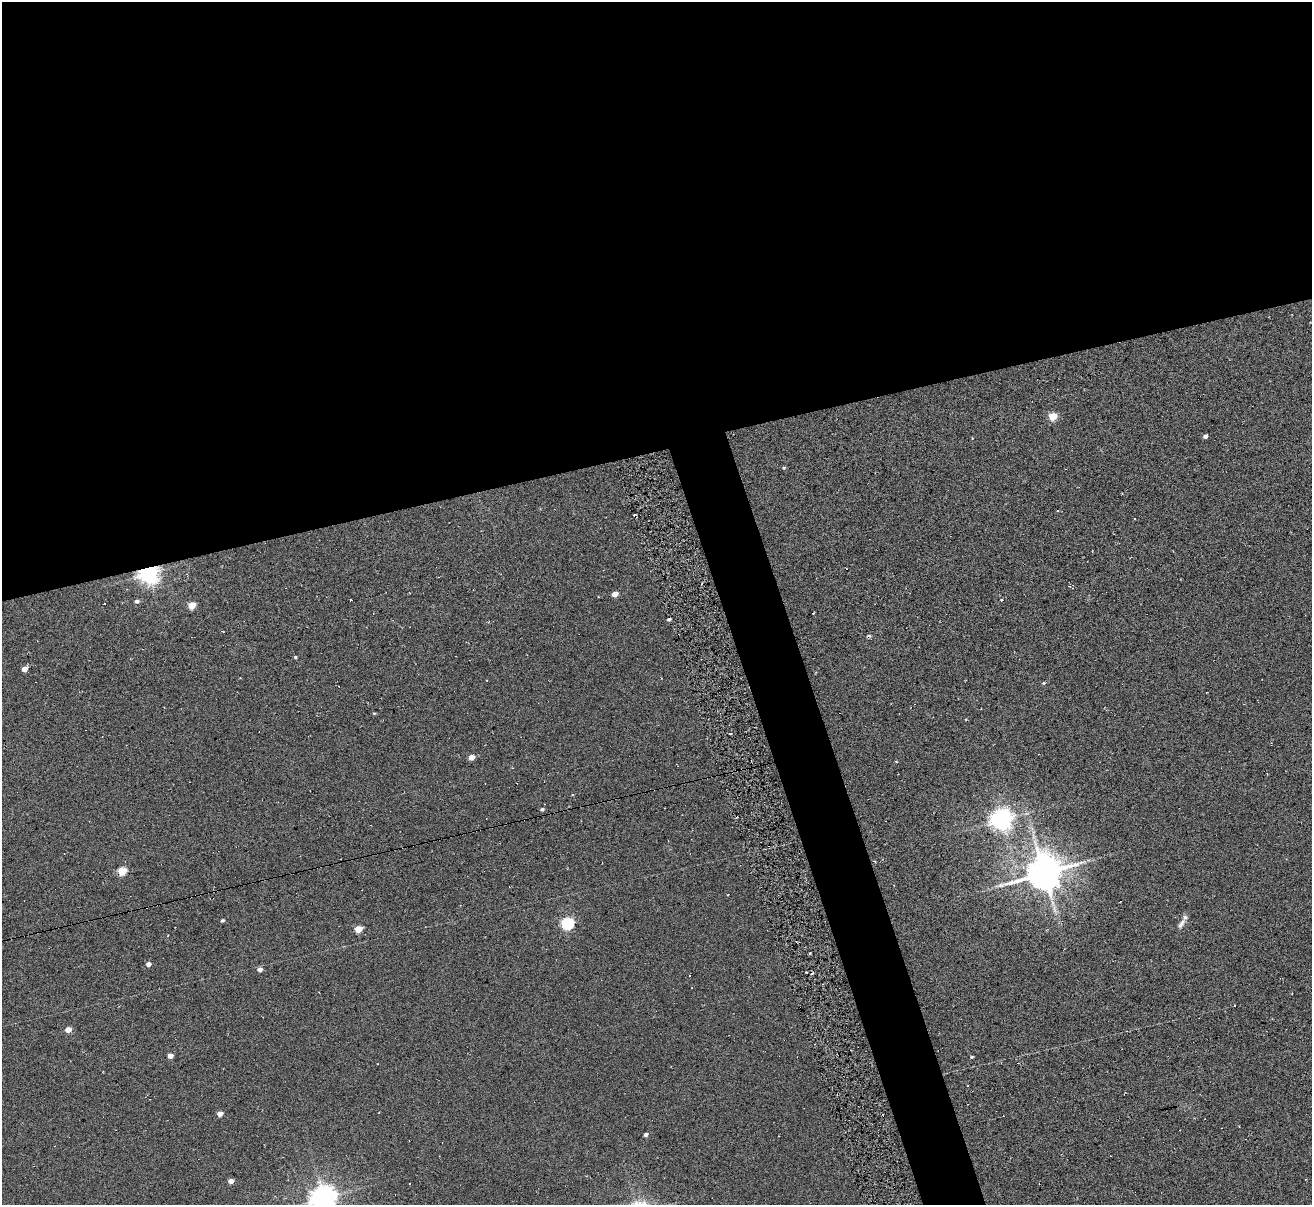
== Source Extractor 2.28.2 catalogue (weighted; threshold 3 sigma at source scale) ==
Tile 2 of 4 x 4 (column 2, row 1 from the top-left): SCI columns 1366-2675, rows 3768-4970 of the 5294 x 5235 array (HDU 1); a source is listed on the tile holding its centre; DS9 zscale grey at full resolution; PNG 1314 x 1207 px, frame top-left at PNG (2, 2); no overlay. Shown black and unused: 40% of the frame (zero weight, under 3 of 6 exposures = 3% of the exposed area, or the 3 px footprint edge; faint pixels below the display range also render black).
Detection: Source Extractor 2.28.2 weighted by HDU 2 'WHT'; one run over the whole footprint, this tile lists its part. Background 0.105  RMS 0.051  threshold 0.207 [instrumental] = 3 sigma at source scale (4.09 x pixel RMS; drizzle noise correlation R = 1.36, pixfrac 0.8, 0.05/0.05 arcsec/px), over >= 5 px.
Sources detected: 48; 7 cosmic-ray / hot-pixel residue — not listed; the other 41 listed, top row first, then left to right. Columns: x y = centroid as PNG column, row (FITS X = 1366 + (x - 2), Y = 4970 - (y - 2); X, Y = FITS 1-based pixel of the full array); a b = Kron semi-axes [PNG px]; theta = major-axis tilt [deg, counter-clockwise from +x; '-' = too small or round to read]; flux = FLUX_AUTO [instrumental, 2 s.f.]
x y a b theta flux
1053 416 5 5 - 140
1205 436 4 4 - 14
784 468 4 4 - 5.7
1135 519 3 2 - 3
149 573 7 6 - 3000
1069 586 5 3 - 4.8
615 594 5 4 - 50
598 596 3 2 - 2.8
351 600 3 3 - 6.4
1001 600 3 3 - 12
137 601 5 4 - 13
192 605 5 5 - 110
814 613 3 2 - 3.6
669 619 3 3 - 8.7
868 636 7 3 0 6.4
295 657 4 3 - 4.7
24 669 5 4 - 37
1044 683 5 4 - 5.8
374 713 5 3 - 4.7
471 757 5 4 - 47
896 761 4 3 - 3.5
542 809 5 4 - 9.1
1001 819 7 7 - 3500
122 871 5 5 - 190
1044 873 11 10 - 13000
222 920 4 4 - 7.3
568 923 6 5 - 660
1181 923 17 6 57 26
358 929 5 4 - 99
148 964 4 4 - 25
260 969 5 4 - 21
689 975 3 2 - 3.3
692 988 3 2 - 2.8
68 1030 5 4 - 42
170 1056 4 4 - 29
972 1057 3 3 - 5.7
967 1085 2 2 - 3
220 1114 4 4 - 36
646 1135 4 4 - 13
231 1181 4 4 - 33
323 1198 8 8 - 5400
Overlapping masked pixels (flux is a lower limit): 1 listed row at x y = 149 573
Isophote crosses this tile's border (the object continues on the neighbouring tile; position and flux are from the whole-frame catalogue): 1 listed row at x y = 323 1198